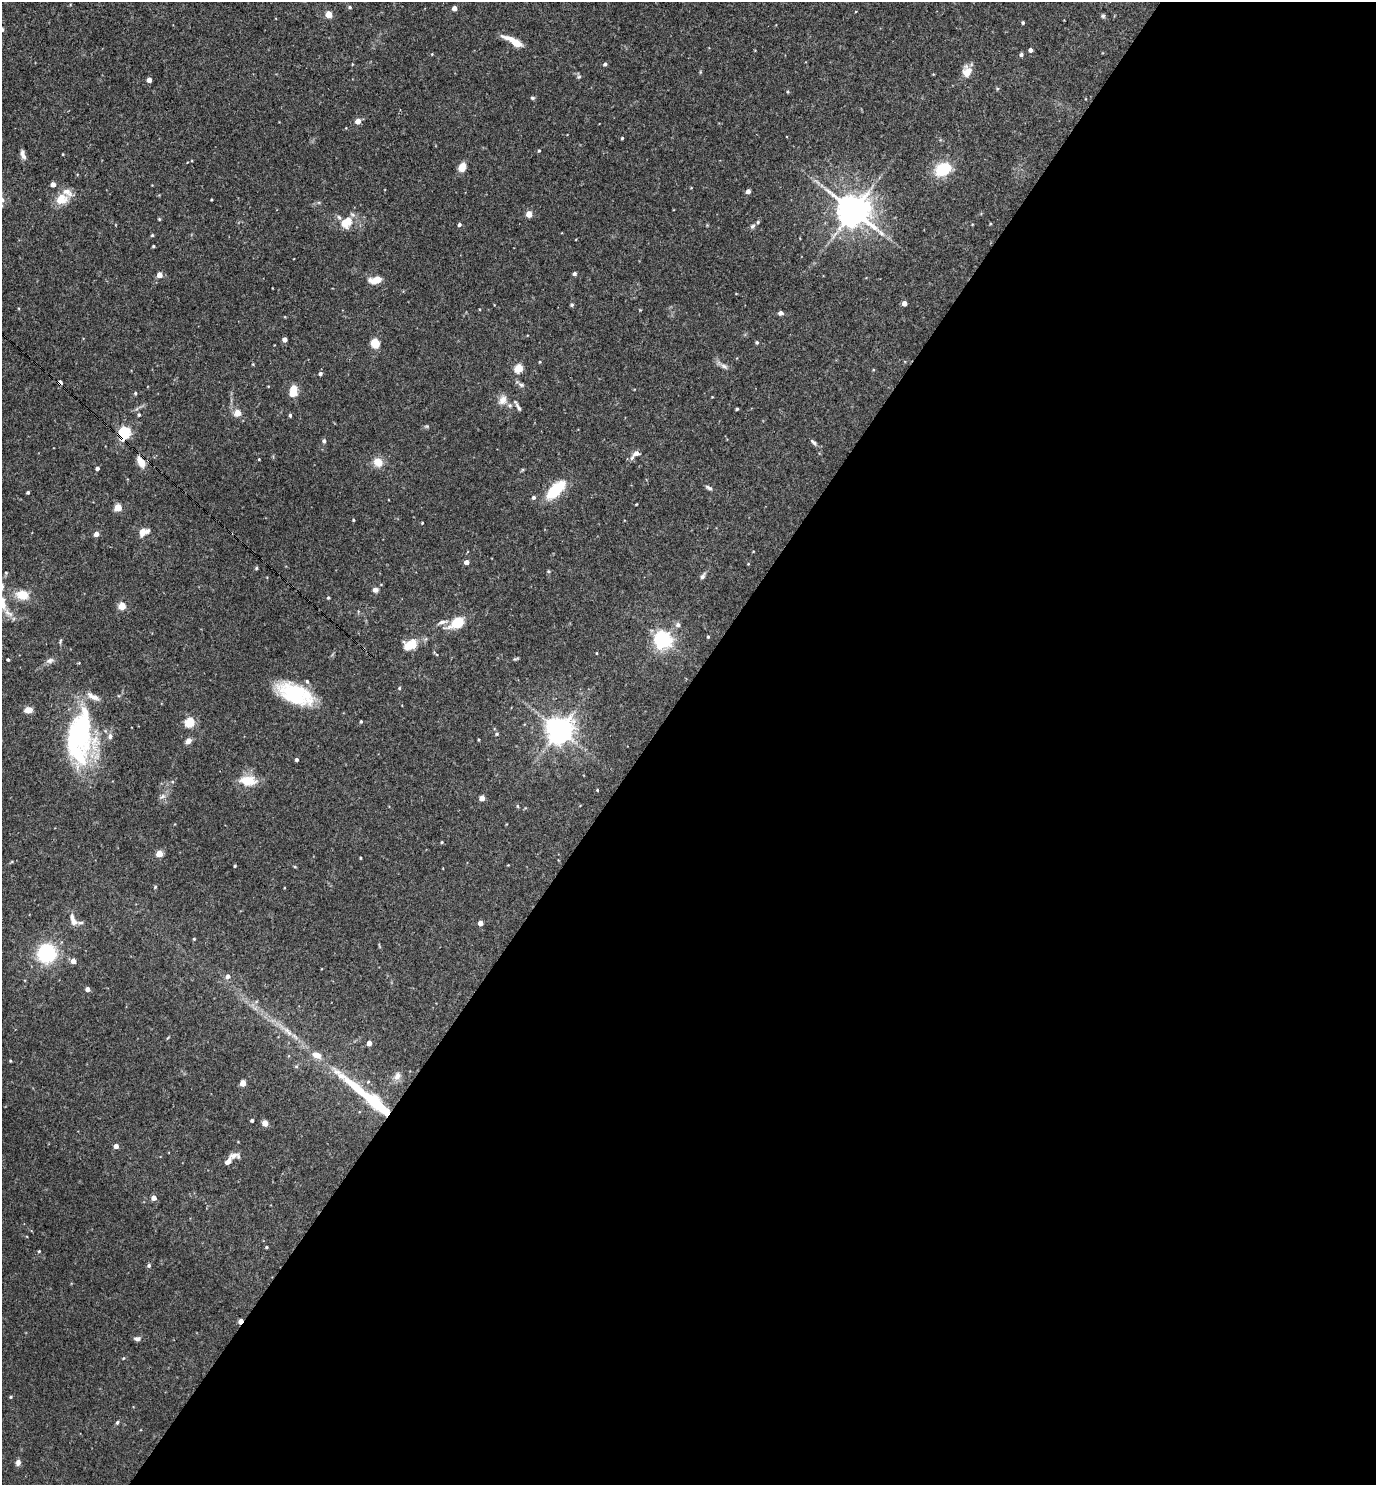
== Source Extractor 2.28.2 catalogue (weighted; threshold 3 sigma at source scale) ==
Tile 12 of 4 x 4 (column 4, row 3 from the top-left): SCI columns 4272-5645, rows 1484-2966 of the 5936 x 5931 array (HDU 1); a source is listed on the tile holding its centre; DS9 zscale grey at full resolution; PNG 1378 x 1487 px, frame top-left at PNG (2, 2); no overlay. Shown black and unused: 53% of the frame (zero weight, under 3 of 4 exposures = <1% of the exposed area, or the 3 px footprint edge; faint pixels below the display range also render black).
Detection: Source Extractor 2.28.2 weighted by HDU 2 'WHT'; one run over the whole footprint, this tile lists its part. Background 0.0709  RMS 0.0035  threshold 0.0156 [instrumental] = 3 sigma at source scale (4.5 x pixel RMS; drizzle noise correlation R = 1.50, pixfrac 1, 0.05/0.05 arcsec/px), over >= 5 px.
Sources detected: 160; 1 inside a brighter object's white glare — not listed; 11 inside a brighter listed object's ellipse — not listed separately; the other 148 listed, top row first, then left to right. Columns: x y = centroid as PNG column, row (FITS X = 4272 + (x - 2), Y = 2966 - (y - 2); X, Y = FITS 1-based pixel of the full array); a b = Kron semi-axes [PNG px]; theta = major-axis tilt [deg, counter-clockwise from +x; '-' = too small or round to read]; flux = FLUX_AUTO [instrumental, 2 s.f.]
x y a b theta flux
350 7 4 4 - 0.65
454 8 4 4 - 2.5
329 14 5 4 - 7.5
1103 16 6 5 - 0.59
1023 23 4 3 - 0.53
2 29 5 5 - 0.67
514 42 22 6 -29 6.7
1030 50 4 4 - 1.3
1021 54 4 4 - 0.81
352 64 4 3 - 0.24
605 64 4 4 - 0.77
967 72 13 11 57 3.6
579 77 6 4 2 0.5
149 80 4 4 - 2.3
532 98 5 4 - 0.53
358 121 5 5 - 2.9
622 138 3 3 - 0.4
539 151 4 3 - 0.39
23 156 10 6 -60 1.4
462 167 9 7 70 3.6
943 169 16 12 28 12
53 184 4 4 - 2
691 188 4 2 - 0.21
748 191 4 4 - 2
61 199 15 13 14 5.8
211 199 3 2 - 0.32
853 211 12 11 - 460
529 214 4 4 - 5.1
159 219 5 3 - 0.31
344 223 18 10 -60 3.6
990 224 4 3 - 0.31
459 225 4 4 - 0.8
752 226 8 5 40 0.81
152 235 5 4 - 0.39
153 246 3 3 - 0.38
574 273 4 4 - 0.96
159 275 4 4 - 3.4
376 280 10 6 13 6.2
904 303 4 4 - 2.4
572 305 5 4 - 0.56
780 313 6 5 - 0.88
284 339 4 4 - 2.2
757 342 4 4 - 0.56
375 343 7 6 - 6.8
540 362 4 3 - 0.26
253 364 4 3 - 0.28
724 366 11 6 -29 1.3
519 368 5 5 - 14
320 374 4 4 - 0.91
60 382 4 3 - 1.8
521 385 8 6 -29 0.89
268 386 4 3 - 0.22
293 391 12 7 83 5.4
135 393 5 4 - 0.42
503 400 13 9 68 2.6
518 407 14 4 -55 0.97
737 409 3 3 - 0.45
237 413 4 4 - 7
139 415 5 4 - 0.47
290 415 4 3 - 0.62
427 426 7 4 0 0.48
125 433 6 5 - 42
324 441 6 5 - 0.65
813 442 13 4 -44 0.94
636 453 10 7 18 1.8
259 459 3 2 - 0.27
141 462 15 8 -59 3.7
378 462 11 9 -35 4.2
97 468 4 3 - 1
709 488 9 4 -28 0.83
556 490 24 10 44 14
28 492 3 3 - 0.54
533 497 5 4 - 0.81
118 507 5 4 - 9.7
353 520 4 3 - 0.38
422 523 3 3 - 0.3
143 532 10 7 21 3.6
96 534 4 4 - 2.1
466 562 4 4 - 2.1
256 568 4 4 - 0.44
548 571 5 4 - 0.43
6 573 5 3 - 0.35
703 576 9 5 58 0.91
375 590 7 6 - 1.2
22 595 15 11 -7 5.8
328 598 4 4 - 0.46
2 603 21 9 -78 4.7
122 606 5 4 - 10
443 622 17 5 12 1.4
457 623 12 7 24 12
678 625 7 6 - 1.1
708 637 4 3 - 0.4
663 640 6 6 - 150
60 641 8 4 72 0.47
411 645 16 11 22 6.4
596 653 4 3 - 0.24
516 659 8 3 23 0.47
8 660 3 3 - 0.48
50 661 11 7 18 1.4
399 688 4 4 - 0.38
295 694 37 18 -23 23
28 710 7 5 2 3.8
361 721 4 3 - 0.43
190 722 5 5 - 21
559 730 9 9 - 290
497 734 5 4 - 0.47
110 736 8 6 -89 1.1
77 740 64 29 -87 49
188 741 7 6 - 1.8
297 760 3 3 - 0.71
248 781 17 10 -5 8.1
597 790 3 3 - 0.28
163 796 7 4 35 0.94
482 798 4 4 - 3.9
517 806 5 3 - 0.38
442 842 4 3 - 0.37
159 854 4 4 - 8
360 858 4 2 - 0.29
235 866 3 3 - 0.43
295 866 5 3 - 0.33
155 887 5 3 - 0.37
73 920 15 7 -67 2.7
480 923 4 4 - 2.5
194 939 3 3 - 0.36
47 953 18 18 - 22
73 961 4 4 - 2.8
228 976 6 5 - 1.3
87 989 4 4 - 2
288 1031 19 6 -46 2.9
369 1043 4 4 - 2.7
10 1061 3 3 - 0.33
397 1076 12 8 67 2
368 1082 5 4 - 0.46
243 1083 4 4 - 5.2
369 1098 79 10 -39 35
252 1120 4 3 - 0.66
265 1123 4 4 - 4.4
116 1146 4 4 - 1.9
234 1155 13 7 18 2
154 1198 4 4 - 2.4
266 1247 3 3 - 0.41
39 1251 3 3 - 0.33
149 1265 5 5 - 0.68
240 1321 4 3 - 3.3
137 1339 8 5 3 1
11 1397 4 3 - 0.4
117 1422 5 4 - 0.49
18 1462 7 5 73 1.5
Overlapping masked pixels (flux is a lower limit): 5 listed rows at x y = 60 382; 125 433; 141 462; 369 1098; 240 1321
Isophote crosses this tile's border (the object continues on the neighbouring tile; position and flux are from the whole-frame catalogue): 2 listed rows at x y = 2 29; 2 603